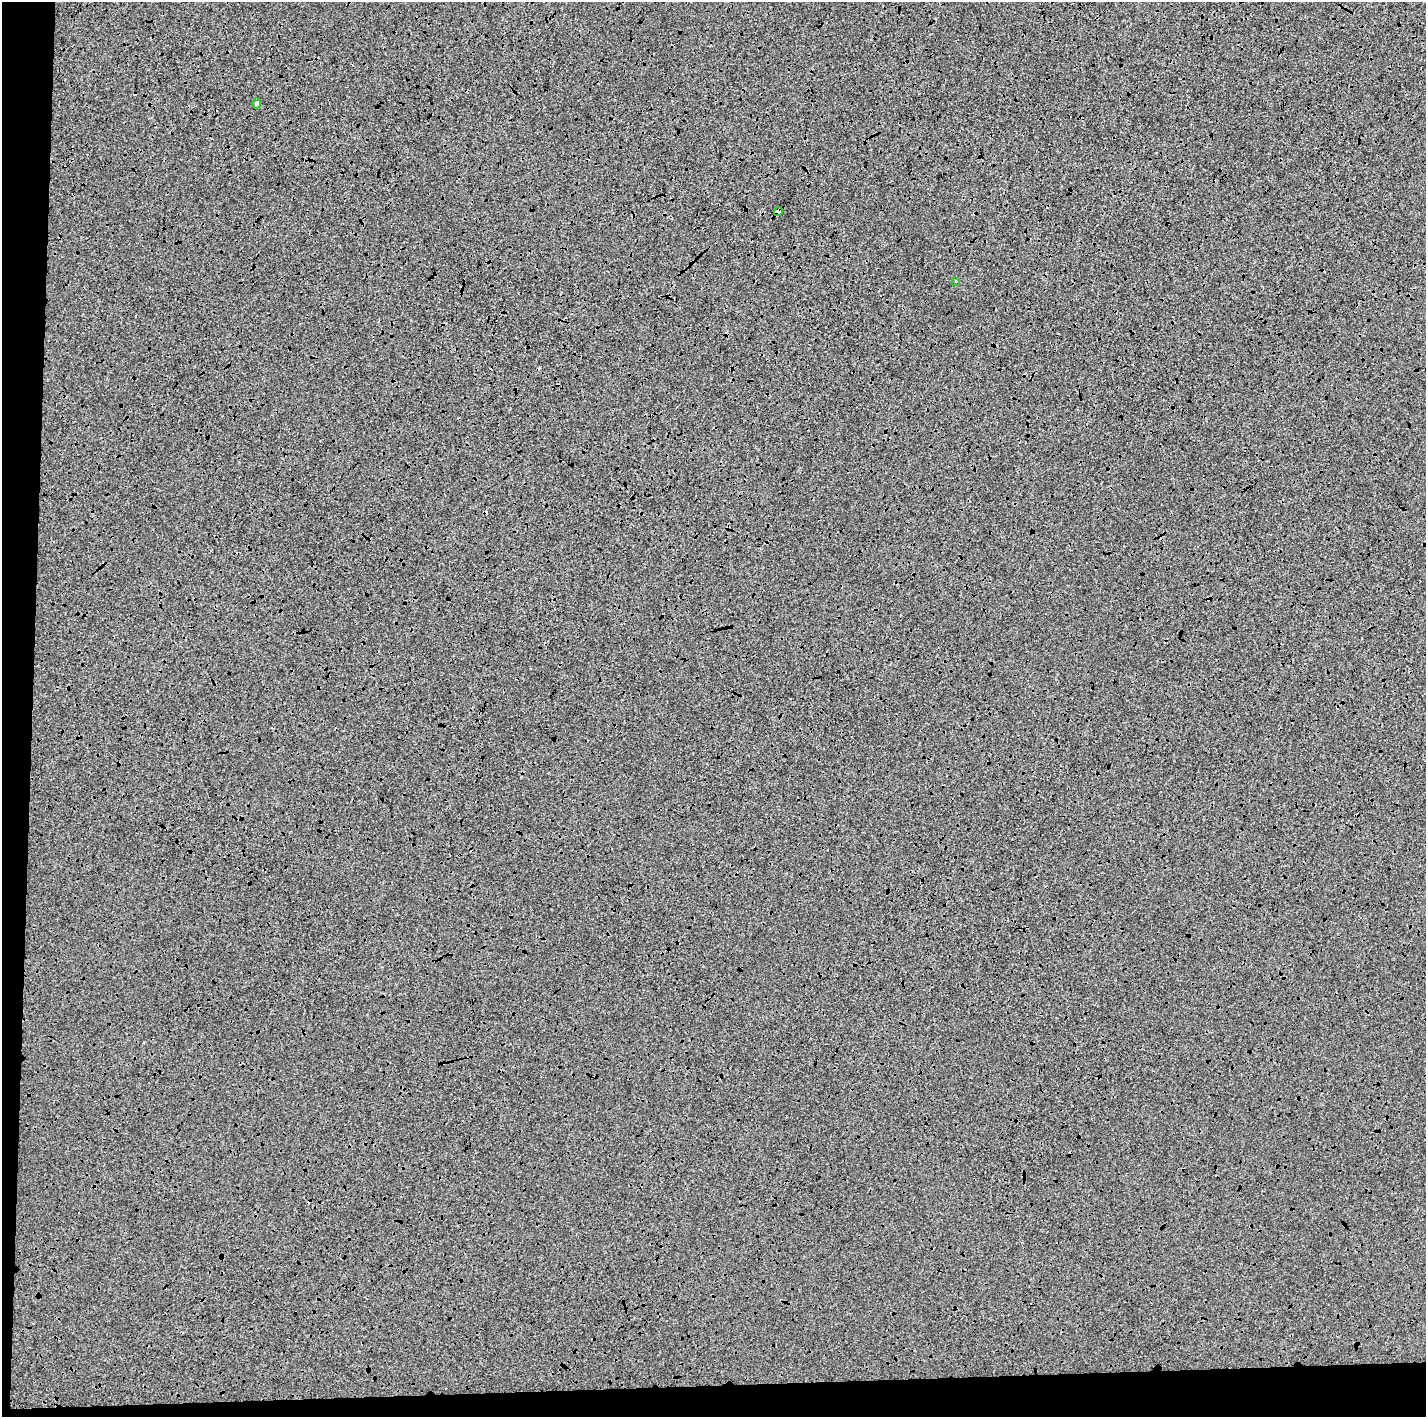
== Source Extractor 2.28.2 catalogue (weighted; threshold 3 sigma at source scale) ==
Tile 7 of 3 x 3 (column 1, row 3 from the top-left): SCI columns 13-1436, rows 147-1561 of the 4284 x 4538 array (HDU 1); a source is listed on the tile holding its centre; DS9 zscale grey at full resolution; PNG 1428 x 1419 px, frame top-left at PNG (2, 2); each listed source drawn as its Kron ellipse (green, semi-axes under 4 px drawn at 4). Shown black and unused: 6% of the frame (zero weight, under 3 of 4 exposures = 2% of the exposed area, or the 3 px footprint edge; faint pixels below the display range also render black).
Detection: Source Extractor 2.28.2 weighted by HDU 2 'WHT'; one run over the whole footprint, this tile lists its part. Background -0.00124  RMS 0.0065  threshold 0.0293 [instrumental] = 3 sigma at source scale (4.5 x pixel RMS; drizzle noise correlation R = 1.50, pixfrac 1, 0.0396/0.0396 arcsec/px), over >= 5 px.
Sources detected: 6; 3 cosmic-ray / hot-pixel residue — neither listed nor drawn; the other 3 listed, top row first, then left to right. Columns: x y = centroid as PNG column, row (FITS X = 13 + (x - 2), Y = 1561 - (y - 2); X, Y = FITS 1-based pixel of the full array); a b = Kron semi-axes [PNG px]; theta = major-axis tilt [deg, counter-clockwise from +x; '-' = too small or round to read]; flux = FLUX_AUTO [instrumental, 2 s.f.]
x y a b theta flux
257 103 5 4 - 1.9
778 211 4 3 - 7
956 281 3 3 - 0.93
Overlapping masked pixels (flux is a lower limit): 1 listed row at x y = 778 211